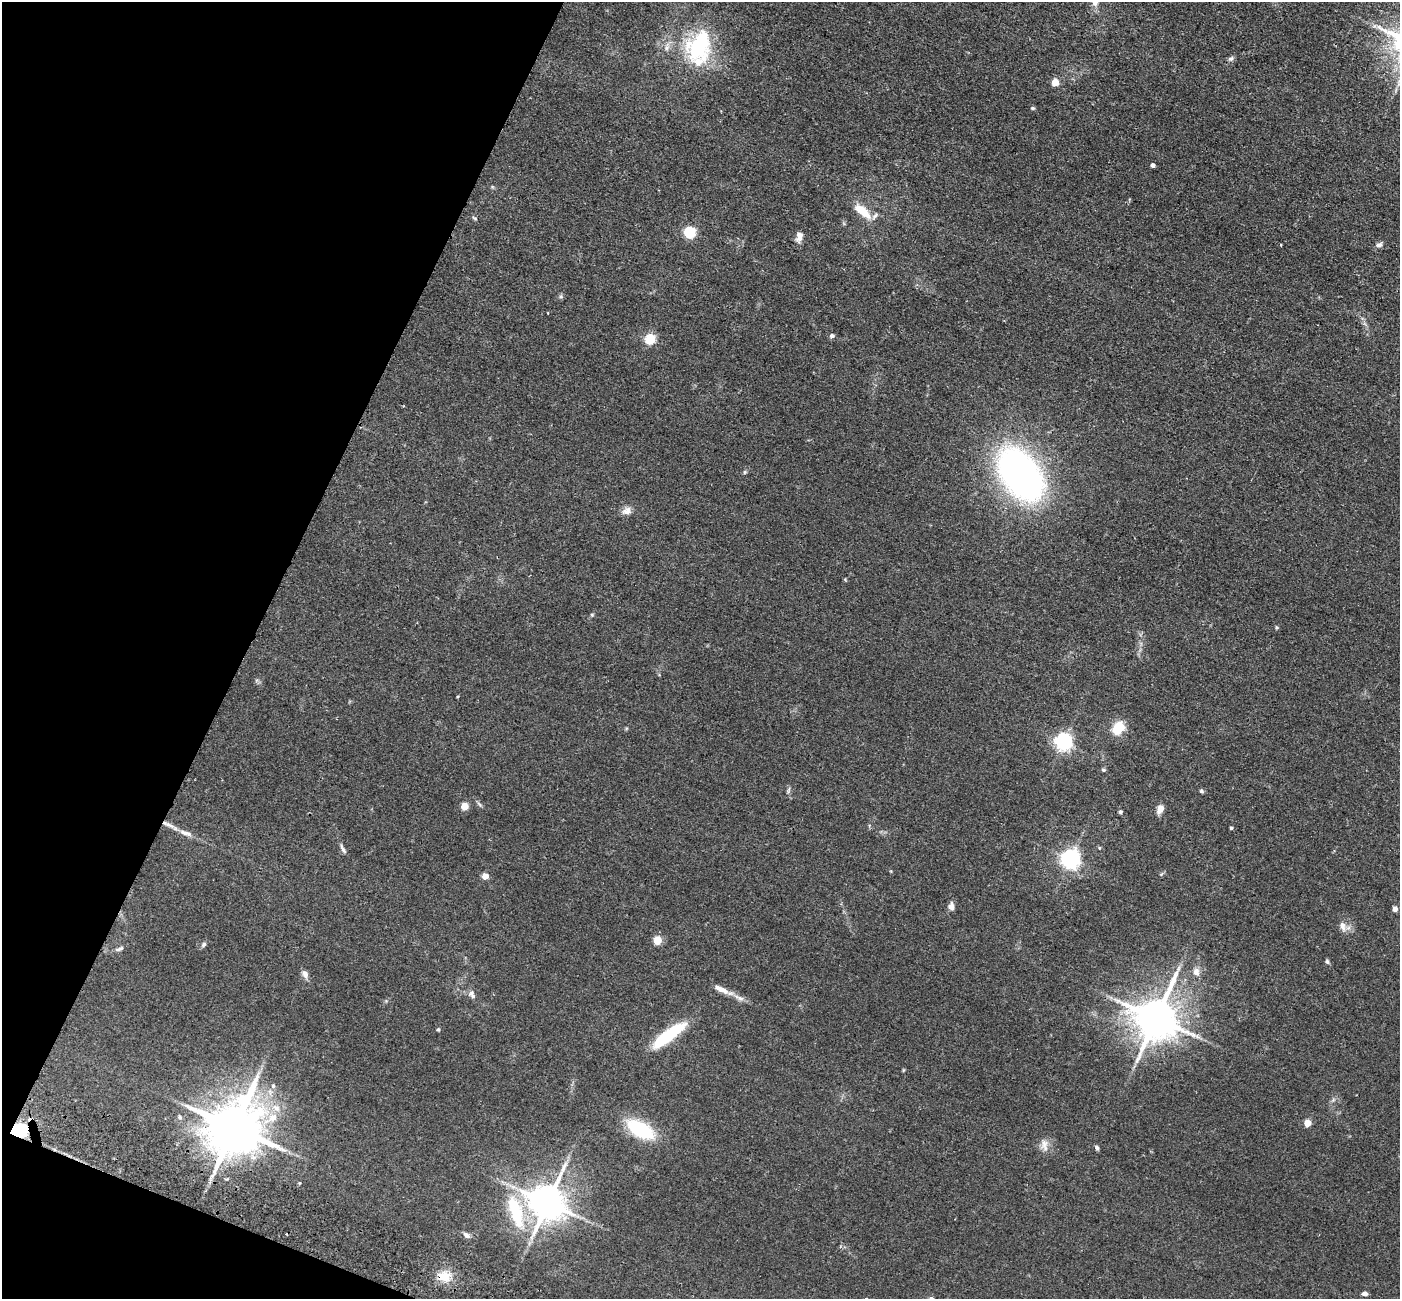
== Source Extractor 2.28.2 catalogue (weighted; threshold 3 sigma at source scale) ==
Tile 9 of 4 x 4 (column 1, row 3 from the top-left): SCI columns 27-1424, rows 1625-2921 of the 5645 x 5710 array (HDU 1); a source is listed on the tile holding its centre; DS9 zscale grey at full resolution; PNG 1402 x 1301 px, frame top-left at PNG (2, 2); no overlay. Shown black and unused: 20% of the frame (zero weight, under 2 of 3 exposures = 3% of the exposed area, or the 3 px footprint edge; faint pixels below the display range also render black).
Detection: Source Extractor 2.28.2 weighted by HDU 2 'WHT'; one run over the whole footprint, this tile lists its part. Background 0.0602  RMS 0.0078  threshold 0.0353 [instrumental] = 3 sigma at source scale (4.5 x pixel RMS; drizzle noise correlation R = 1.50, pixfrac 1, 0.05/0.05 arcsec/px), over >= 5 px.
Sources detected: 66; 4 inside a brighter listed object's ellipse — not listed separately; the other 62 listed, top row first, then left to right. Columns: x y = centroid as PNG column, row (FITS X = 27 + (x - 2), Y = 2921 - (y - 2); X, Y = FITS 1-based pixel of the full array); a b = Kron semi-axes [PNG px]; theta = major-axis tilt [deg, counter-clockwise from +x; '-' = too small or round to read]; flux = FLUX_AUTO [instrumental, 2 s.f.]
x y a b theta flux
699 46 42 31 71 66
1231 59 8 6 47 1.9
1055 82 5 5 - 19
1033 108 5 4 - 1.2
1153 165 4 4 - 3.1
862 211 24 9 -40 14
690 232 5 5 - 83
799 236 12 7 81 5.3
1281 244 3 2 - 0.91
1379 245 8 6 30 2.7
561 296 6 5 - 1.2
832 336 5 4 - 2.4
650 339 5 5 - 57
745 472 5 5 - 1
1020 474 48 30 -56 320
627 511 12 10 20 4.7
592 615 6 4 0 0.85
1277 628 5 4 - 1.1
1118 728 13 10 45 19
1063 742 6 6 - 280
1103 770 6 4 -21 1
1201 791 6 4 -41 1.2
465 806 5 5 - 19
1160 809 13 7 65 4.8
1120 812 4 4 - 1.4
170 825 17 5 -27 4.5
1231 828 4 4 - 1.3
185 833 19 6 -16 4.8
1099 848 5 3 - 0.64
343 849 14 4 -61 2.3
1071 859 6 6 - 400
485 876 5 4 - 9.5
951 906 9 7 -85 3.8
1395 909 5 4 - 3.3
1343 926 13 8 -71 5.2
658 940 5 5 - 30
204 944 8 6 47 1.7
119 949 13 5 21 2.3
1327 961 7 5 -59 1.3
1196 972 12 9 -80 4.9
305 974 11 8 -69 3.4
721 989 23 7 -26 7.3
472 994 12 7 -65 3.2
1156 1018 13 11 66 2900
438 1029 4 4 - 0.96
669 1035 40 11 37 44
273 1086 6 5 - 1.9
180 1117 7 6 - 2
272 1118 24 10 31 14
1308 1123 5 4 - 18
234 1127 17 14 61 4500
640 1129 30 14 -29 52
17 1130 15 10 12 47
1044 1145 18 9 -84 5.9
1097 1148 6 4 -56 1.6
299 1183 5 3 - 0.63
548 1202 10 10 - 2000
516 1211 52 18 -73 49
467 1235 10 6 -35 2.8
444 1276 18 14 -5 13
1365 1294 6 4 -2 2.6
866 1298 4 3 - 0.92
Overlapping masked pixels (flux is a lower limit): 3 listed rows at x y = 234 1127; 17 1130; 444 1276
Isophote crosses this tile's border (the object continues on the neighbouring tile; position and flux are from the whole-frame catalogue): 1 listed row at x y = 866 1298